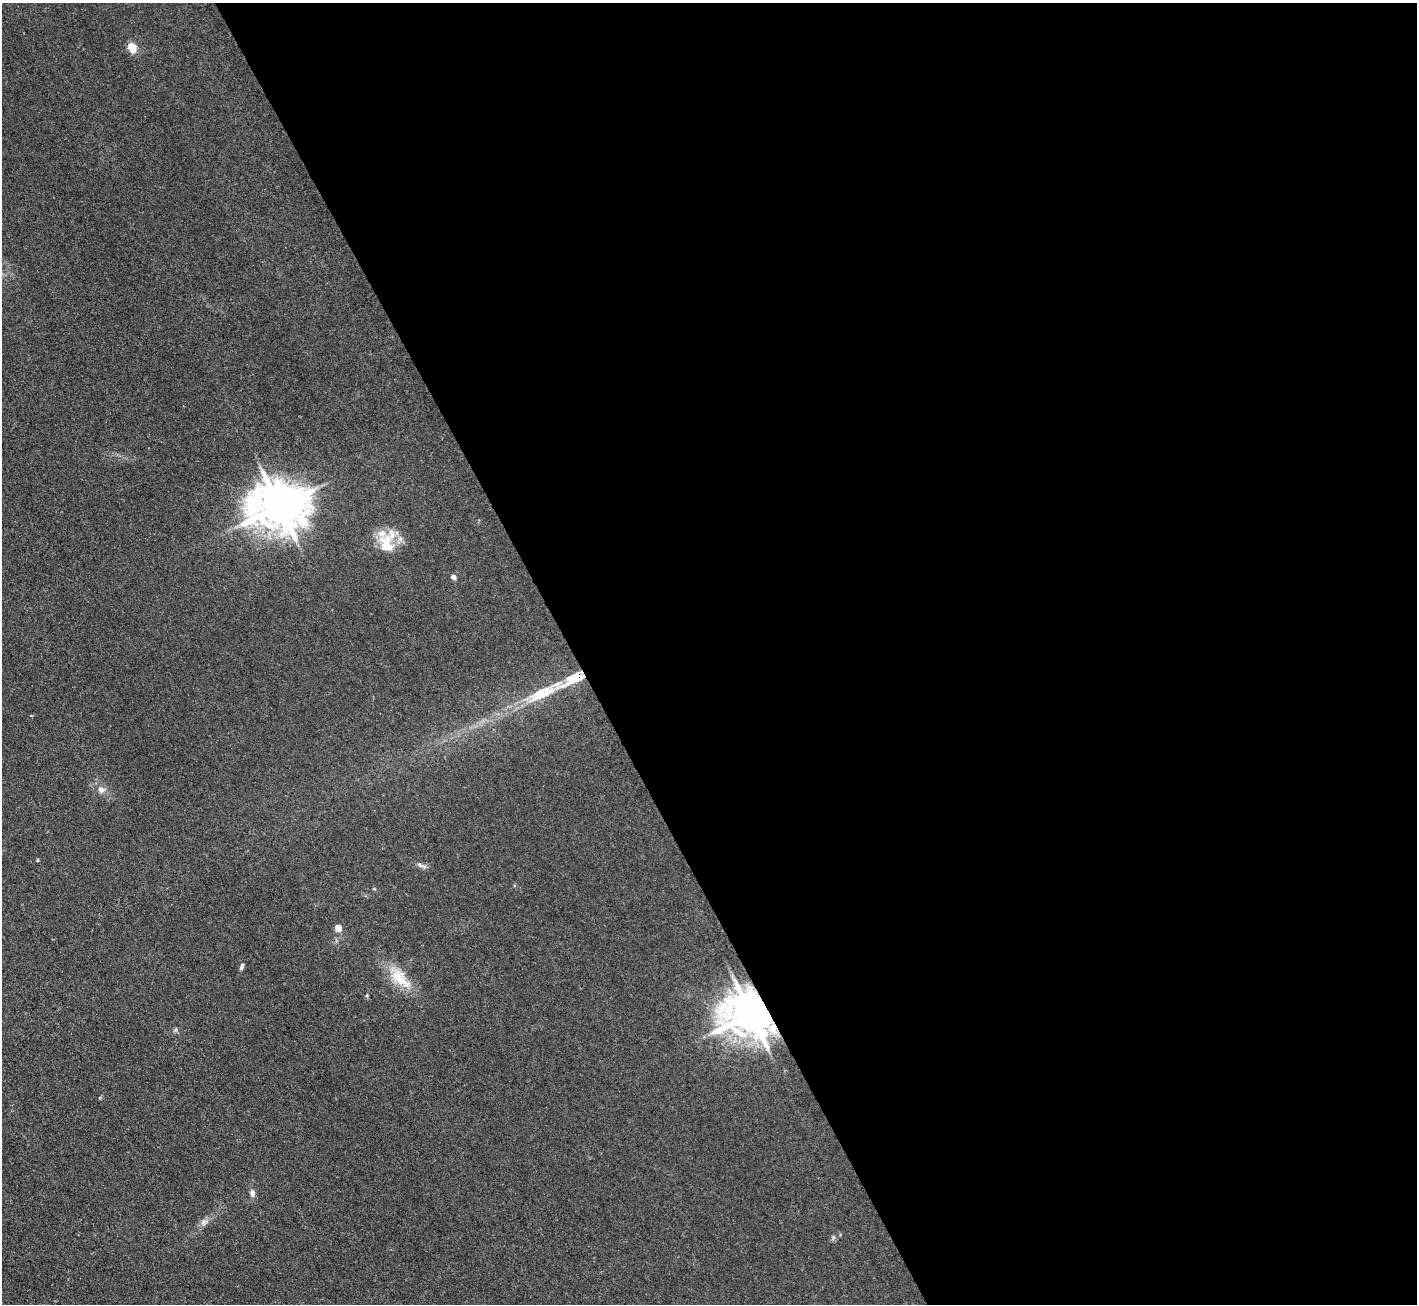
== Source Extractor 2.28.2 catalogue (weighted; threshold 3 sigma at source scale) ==
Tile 8 of 4 x 4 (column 4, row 2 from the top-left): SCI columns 4247-5661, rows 2760-4061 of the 5662 x 5652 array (HDU 1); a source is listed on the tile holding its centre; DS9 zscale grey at full resolution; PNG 1419 x 1306 px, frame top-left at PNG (2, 3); no overlay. Shown black and unused: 60% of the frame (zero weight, under 3 of 4 exposures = <1% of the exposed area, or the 3 px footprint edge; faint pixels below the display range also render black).
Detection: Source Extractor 2.28.2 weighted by HDU 2 'WHT'; one run over the whole footprint, this tile lists its part. Background 0.0243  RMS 0.0047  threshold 0.0209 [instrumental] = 3 sigma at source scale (4.5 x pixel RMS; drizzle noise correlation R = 1.50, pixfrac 1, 0.05/0.05 arcsec/px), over >= 5 px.
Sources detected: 16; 2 inside a brighter listed object's ellipse — not listed separately; the other 14 listed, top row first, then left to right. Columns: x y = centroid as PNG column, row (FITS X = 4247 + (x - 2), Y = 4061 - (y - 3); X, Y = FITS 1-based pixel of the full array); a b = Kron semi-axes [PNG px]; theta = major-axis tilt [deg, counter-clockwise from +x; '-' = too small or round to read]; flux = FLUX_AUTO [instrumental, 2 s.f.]
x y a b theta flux
132 48 10 8 -76 6.1
279 506 16 13 0 2000
386 543 28 19 -74 13
453 577 7 5 -48 1.3
542 693 58 15 27 23
101 790 9 8 - 2.6
420 865 10 6 -32 1.6
338 928 5 4 - 6.3
242 967 10 4 64 1.2
400 978 37 15 -45 13
750 1014 13 12 - 1800
252 1193 10 6 -87 1.8
204 1222 11 8 40 2.2
833 1237 6 4 -73 0.74
Overlapping masked pixels (flux is a lower limit): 1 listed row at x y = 750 1014